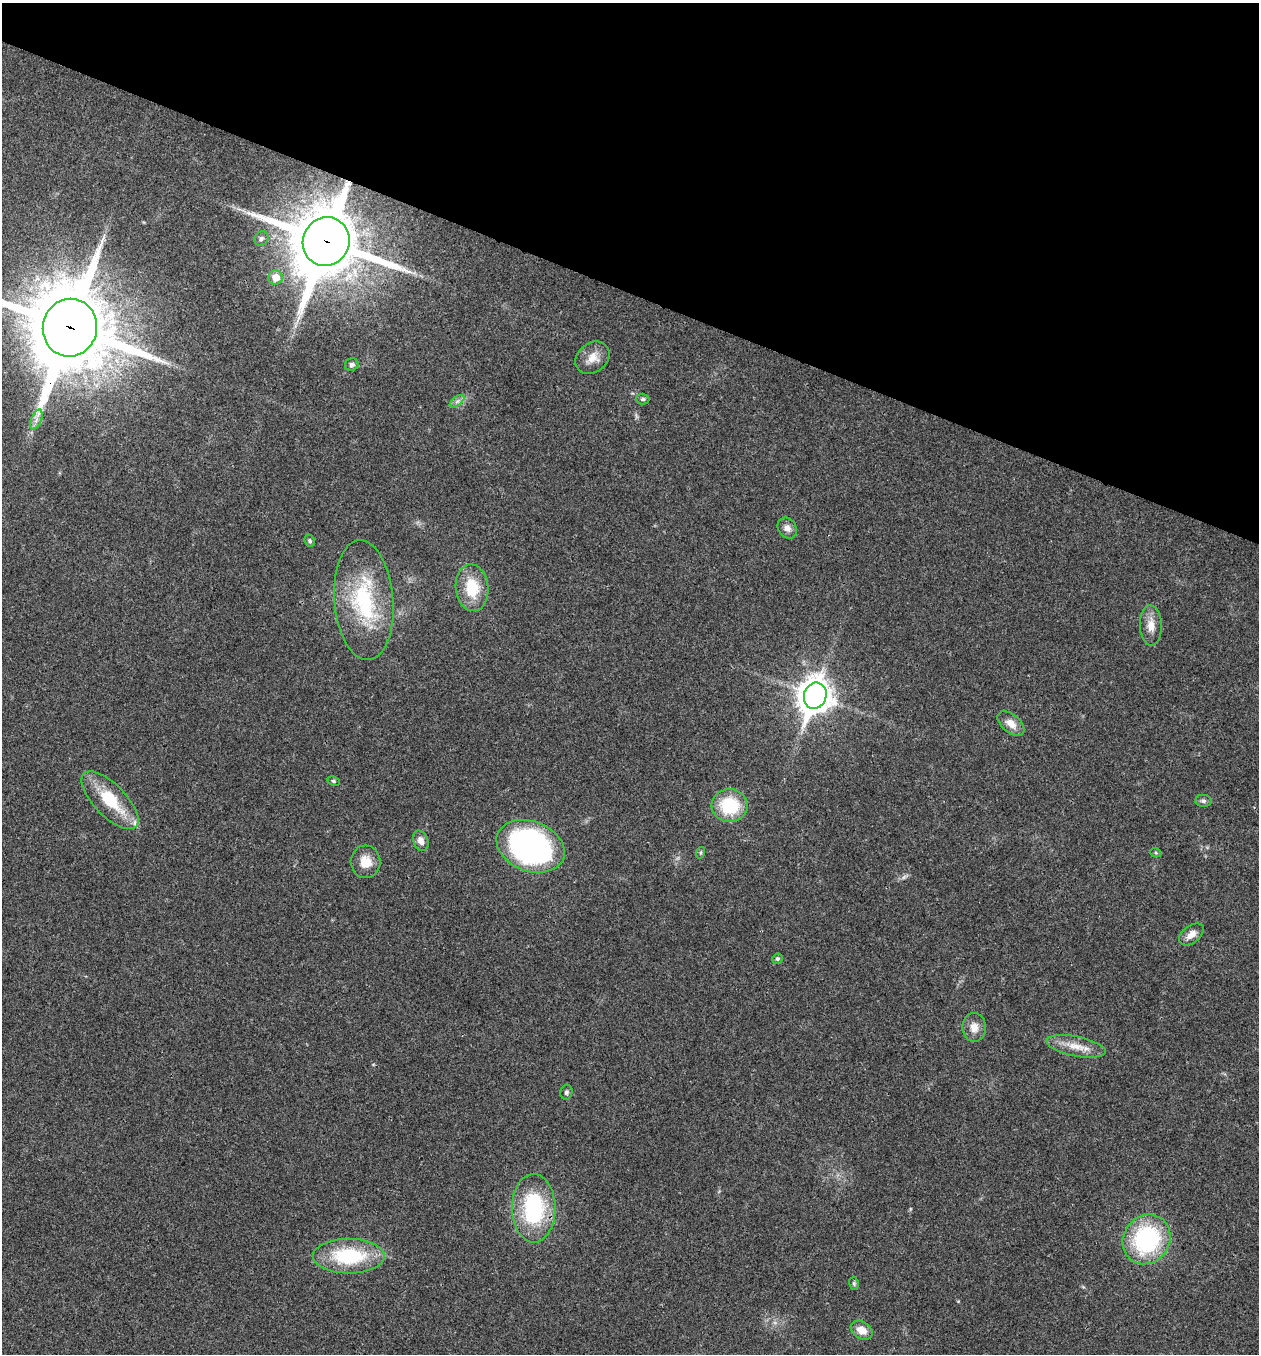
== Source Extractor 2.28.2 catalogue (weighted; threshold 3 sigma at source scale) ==
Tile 2 of 4 x 4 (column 2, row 1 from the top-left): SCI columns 1524-2780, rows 4060-5411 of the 5431 x 5417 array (HDU 1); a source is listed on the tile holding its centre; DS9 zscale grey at full resolution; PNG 1261 x 1356 px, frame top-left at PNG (2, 3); each listed source drawn as its Kron ellipse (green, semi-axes under 4 px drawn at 4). Shown black and unused: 21% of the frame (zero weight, under 3 of 4 exposures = <1% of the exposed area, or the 3 px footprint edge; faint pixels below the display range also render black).
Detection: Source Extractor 2.28.2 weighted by HDU 2 'WHT'; one run over the whole footprint, this tile lists its part. Background 0.0216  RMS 0.004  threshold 0.0179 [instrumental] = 3 sigma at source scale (4.5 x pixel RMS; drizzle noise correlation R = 1.50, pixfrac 1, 0.05/0.05 arcsec/px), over >= 5 px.
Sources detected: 36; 1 too faint to see at this stretch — neither listed nor drawn; the other 35 listed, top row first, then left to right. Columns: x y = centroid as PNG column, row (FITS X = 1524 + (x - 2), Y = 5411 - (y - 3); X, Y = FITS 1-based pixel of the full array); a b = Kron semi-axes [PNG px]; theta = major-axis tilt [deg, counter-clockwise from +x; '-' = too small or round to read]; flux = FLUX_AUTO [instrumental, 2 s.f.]
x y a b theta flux
261 238 8 6 51 1.2
326 242 24 23 - 3100
276 277 7 7 - 5
70 328 29 27 78 4900
592 358 18 14 38 5.1
352 365 7 6 - 1.1
643 399 6 5 - 0.74
457 401 8 4 37 1.2
36 419 10 5 69 1.9
787 528 11 9 -54 2.5
310 541 6 5 - 0.73
472 588 23 16 -84 14
364 600 60 29 -85 40
1151 625 20 11 -88 4.8
815 696 13 11 70 670
1011 724 16 9 -41 4.1
333 781 6 4 -26 0.64
110 800 37 16 -45 18
1203 801 8 6 -3 1
730 805 18 16 -7 20
421 841 10 7 -68 2.5
530 846 35 25 -21 120
700 853 6 4 71 0.57
1156 853 6 4 -20 0.52
366 862 16 15 - 6.1
1191 934 14 8 38 3.5
777 959 5 5 - 0.79
974 1027 14 11 -88 4
1076 1046 30 10 -11 6.8
566 1092 7 6 - 0.93
534 1208 34 22 -89 40
1147 1239 26 23 55 49
349 1256 36 17 -1 30
854 1284 6 5 - 0.66
862 1330 12 8 -32 4.3
Overlapping masked pixels (flux is a lower limit): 2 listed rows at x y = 326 242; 70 328
Isophote crosses this tile's border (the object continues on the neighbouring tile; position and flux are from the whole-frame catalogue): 1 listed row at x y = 70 328